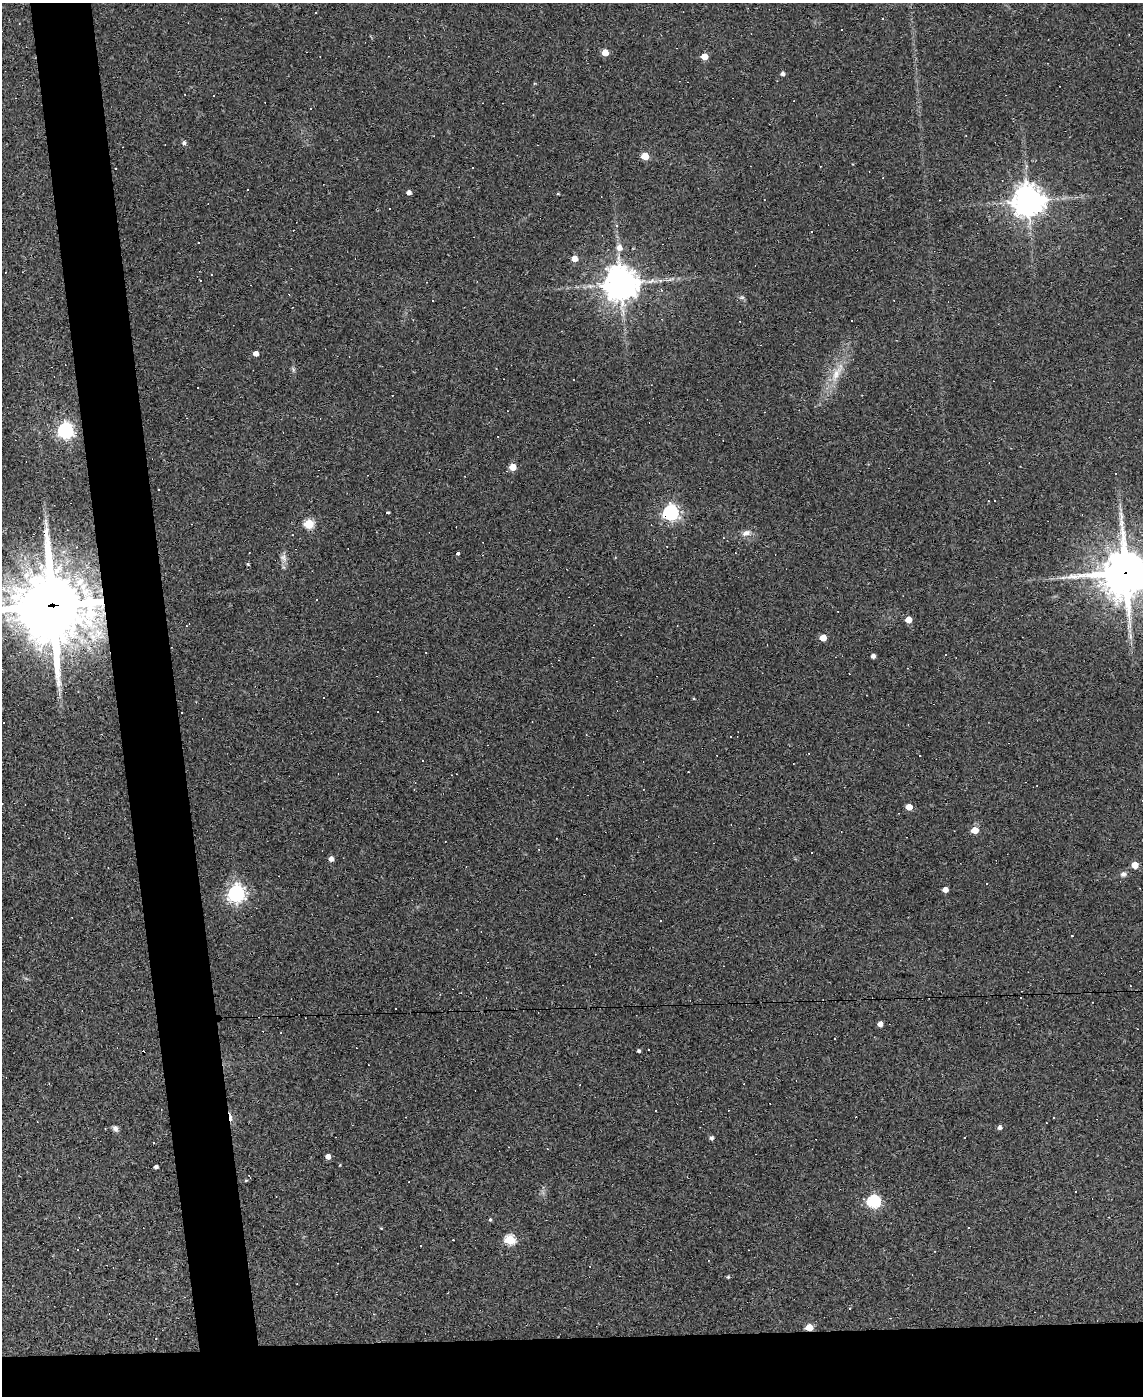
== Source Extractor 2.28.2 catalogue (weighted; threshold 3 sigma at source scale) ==
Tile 11 of 4 x 3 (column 3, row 3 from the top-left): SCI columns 2283-3423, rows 231-1624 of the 4564 x 4539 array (HDU 1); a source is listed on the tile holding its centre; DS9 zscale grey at full resolution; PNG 1145 x 1398 px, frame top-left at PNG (2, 3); no overlay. Shown black and unused: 9% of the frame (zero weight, under 2 of 3 exposures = <1% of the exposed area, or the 3 px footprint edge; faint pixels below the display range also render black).
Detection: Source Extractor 2.28.2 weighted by HDU 2 'WHT'; one run over the whole footprint, this tile lists its part. Background 0.0835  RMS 0.0074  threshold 0.0335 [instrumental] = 3 sigma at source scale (4.5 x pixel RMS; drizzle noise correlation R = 1.50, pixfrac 1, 0.05/0.05 arcsec/px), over >= 5 px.
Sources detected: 134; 61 cosmic-ray / hot-pixel residue — not listed; the other 73 listed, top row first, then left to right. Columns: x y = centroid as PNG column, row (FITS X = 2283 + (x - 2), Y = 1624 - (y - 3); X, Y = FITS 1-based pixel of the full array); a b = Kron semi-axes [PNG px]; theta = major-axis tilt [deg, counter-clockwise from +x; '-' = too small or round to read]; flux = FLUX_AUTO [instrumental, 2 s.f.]
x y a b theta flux
316 13 2 2 - 0.51
841 29 3 3 - 10
605 52 5 4 - 12
704 56 5 5 - 13
783 74 4 4 - 2.4
213 95 3 3 - 2.8
310 109 2 2 - 0.51
184 143 5 5 - 1.8
645 156 5 5 - 22
472 168 3 2 - 0.63
409 192 4 4 - 3.5
558 194 5 3 - 0.73
764 200 2 2 - 0.44
1028 201 10 9 - 1100
617 225 4 3 - 0.98
620 247 7 6 - 5.1
575 259 5 5 - 7.2
200 281 3 2 - 0.77
621 283 10 10 - 1500
742 297 7 4 0 1.3
256 353 4 4 - 5
293 369 7 4 -72 1.2
836 374 23 9 63 12
573 379 3 2 - 0.49
65 430 6 6 - 240
513 467 5 4 - 15
159 489 3 2 - 0.75
387 512 3 3 - 5.8
671 513 6 6 - 220
309 524 5 5 - 45
746 533 15 8 21 4.4
458 553 4 3 - 1.2
283 558 12 8 -60 3.5
1125 573 17 15 9 2900
316 600 3 2 - 0.49
52 606 26 24 -6 5900
908 620 5 4 - 10
189 624 4 3 - 0.52
1130 636 10 4 -78 2.5
823 638 5 4 - 13
426 652 2 2 - 0.44
873 656 4 4 - 2.9
694 698 3 3 - 0.83
920 756 3 2 - 0.74
688 772 2 2 - 0.39
909 807 5 4 - 10
975 830 5 4 - 16
331 859 4 4 - 4.2
1135 865 5 4 - 13
1123 874 7 6 - 2.4
987 884 3 2 - 0.5
945 890 4 4 - 5.7
236 894 7 6 - 300
1072 936 3 2 - 0.52
396 1009 2 2 - 0.53
880 1024 4 4 - 4.4
648 1049 2 2 - 0.66
639 1051 3 3 - 1.5
1000 1127 4 4 - 2.5
115 1128 8 6 -65 2.6
712 1138 4 4 - 2
154 1142 3 2 - 0.72
328 1157 5 5 - 4.2
156 1167 4 4 - 2.6
246 1180 4 3 - 0.69
874 1202 6 6 - 110
490 1220 5 4 - 1.1
968 1227 3 2 - 0.7
381 1228 4 3 - 0.57
510 1240 5 5 - 55
728 1277 4 4 - 1.1
850 1309 3 2 - 0.65
809 1327 5 4 - 17
Overlapping masked pixels (flux is a lower limit): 4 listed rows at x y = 671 513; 1125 573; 52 606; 809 1327
Isophote crosses this tile's border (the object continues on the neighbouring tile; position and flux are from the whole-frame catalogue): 2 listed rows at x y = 1125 573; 52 606